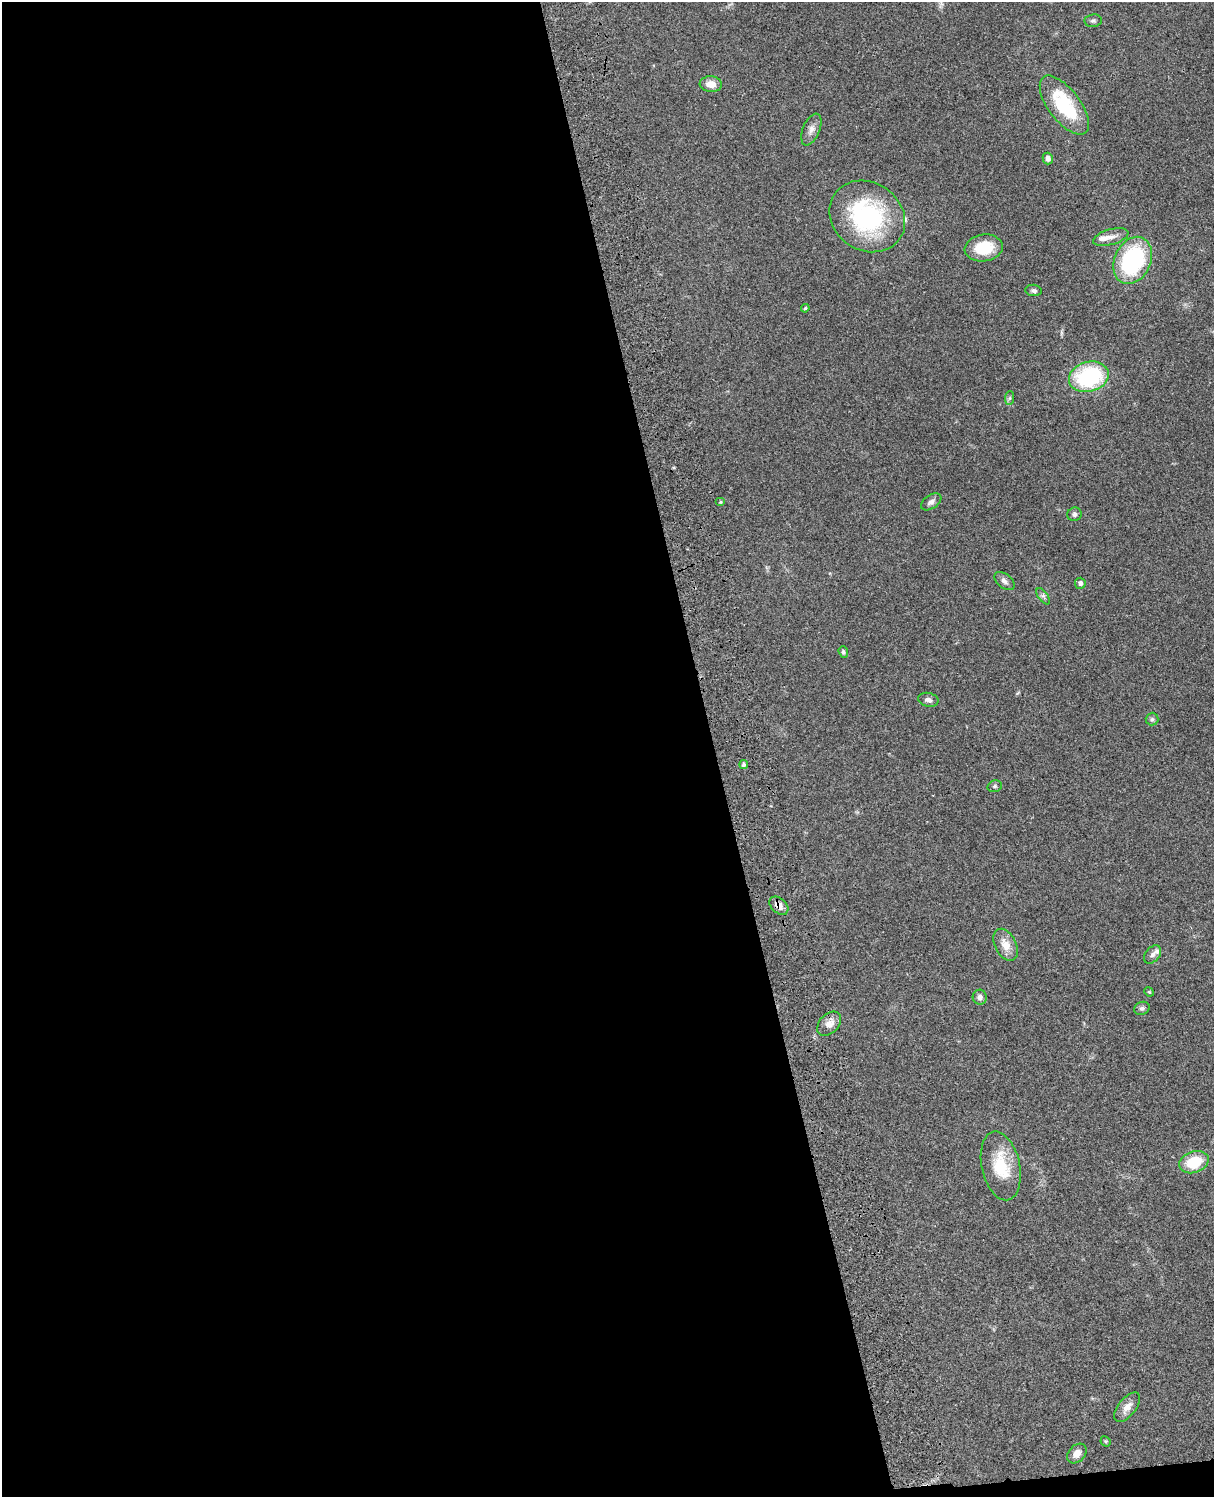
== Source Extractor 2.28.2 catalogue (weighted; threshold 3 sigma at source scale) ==
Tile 9 of 4 x 3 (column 1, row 3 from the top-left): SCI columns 121-1332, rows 282-1776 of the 5088 x 4934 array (HDU 1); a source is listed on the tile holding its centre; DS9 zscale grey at full resolution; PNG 1216 x 1499 px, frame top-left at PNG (2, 2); each listed source drawn as its Kron ellipse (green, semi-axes under 4 px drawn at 4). Shown black and unused: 59% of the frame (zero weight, under 3 of 4 exposures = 6% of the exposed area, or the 3 px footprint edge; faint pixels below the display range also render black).
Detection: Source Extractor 2.28.2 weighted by HDU 2 'WHT'; one run over the whole footprint, this tile lists its part. Background 0.0873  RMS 0.0063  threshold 0.0284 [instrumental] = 3 sigma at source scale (4.5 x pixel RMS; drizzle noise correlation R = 1.50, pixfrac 1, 0.05/0.05 arcsec/px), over >= 5 px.
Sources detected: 38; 2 inside a brighter listed object's ellipse — not listed separately; the other 36 listed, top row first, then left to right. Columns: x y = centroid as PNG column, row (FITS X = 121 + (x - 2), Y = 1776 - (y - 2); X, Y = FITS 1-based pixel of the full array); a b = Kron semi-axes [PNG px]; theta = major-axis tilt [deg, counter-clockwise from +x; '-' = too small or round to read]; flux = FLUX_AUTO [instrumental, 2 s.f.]
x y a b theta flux
1093 21 8 6 8 1.5
711 84 11 8 -6 6.3
1064 105 35 16 -53 39
811 129 17 8 67 4.1
1048 158 6 5 - 2.5
867 216 40 34 -34 81
1111 237 18 7 16 4.5
984 248 19 13 7 20
1133 260 24 18 65 68
1034 290 8 5 -7 1.5
805 308 4 3 - 0.7
1089 377 20 15 16 62
1010 398 7 4 88 1.3
720 502 5 4 - 0.76
931 502 11 7 34 2.5
1074 514 7 6 - 1.8
1004 581 11 7 -40 2.6
1080 583 5 5 - 1.9
1043 596 9 4 -54 1.6
843 652 6 4 -72 1.2
928 700 10 7 -13 2.5
1152 719 6 6 - 1.3
744 765 4 4 - 1.6
995 786 7 5 15 1.2
779 906 11 7 -41 4.2
1006 945 17 10 -63 7.8
1152 955 10 7 49 2.4
1149 992 5 4 - 0.66
980 997 7 7 - 2.2
1142 1008 8 6 22 1.5
829 1024 14 9 46 5.3
1194 1162 15 10 19 20
1001 1166 35 19 -78 25
1127 1407 17 9 51 5
1106 1441 5 4 - 0.89
1077 1453 11 8 47 4.4
Overlapping masked pixels (flux is a lower limit): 1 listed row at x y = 779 906